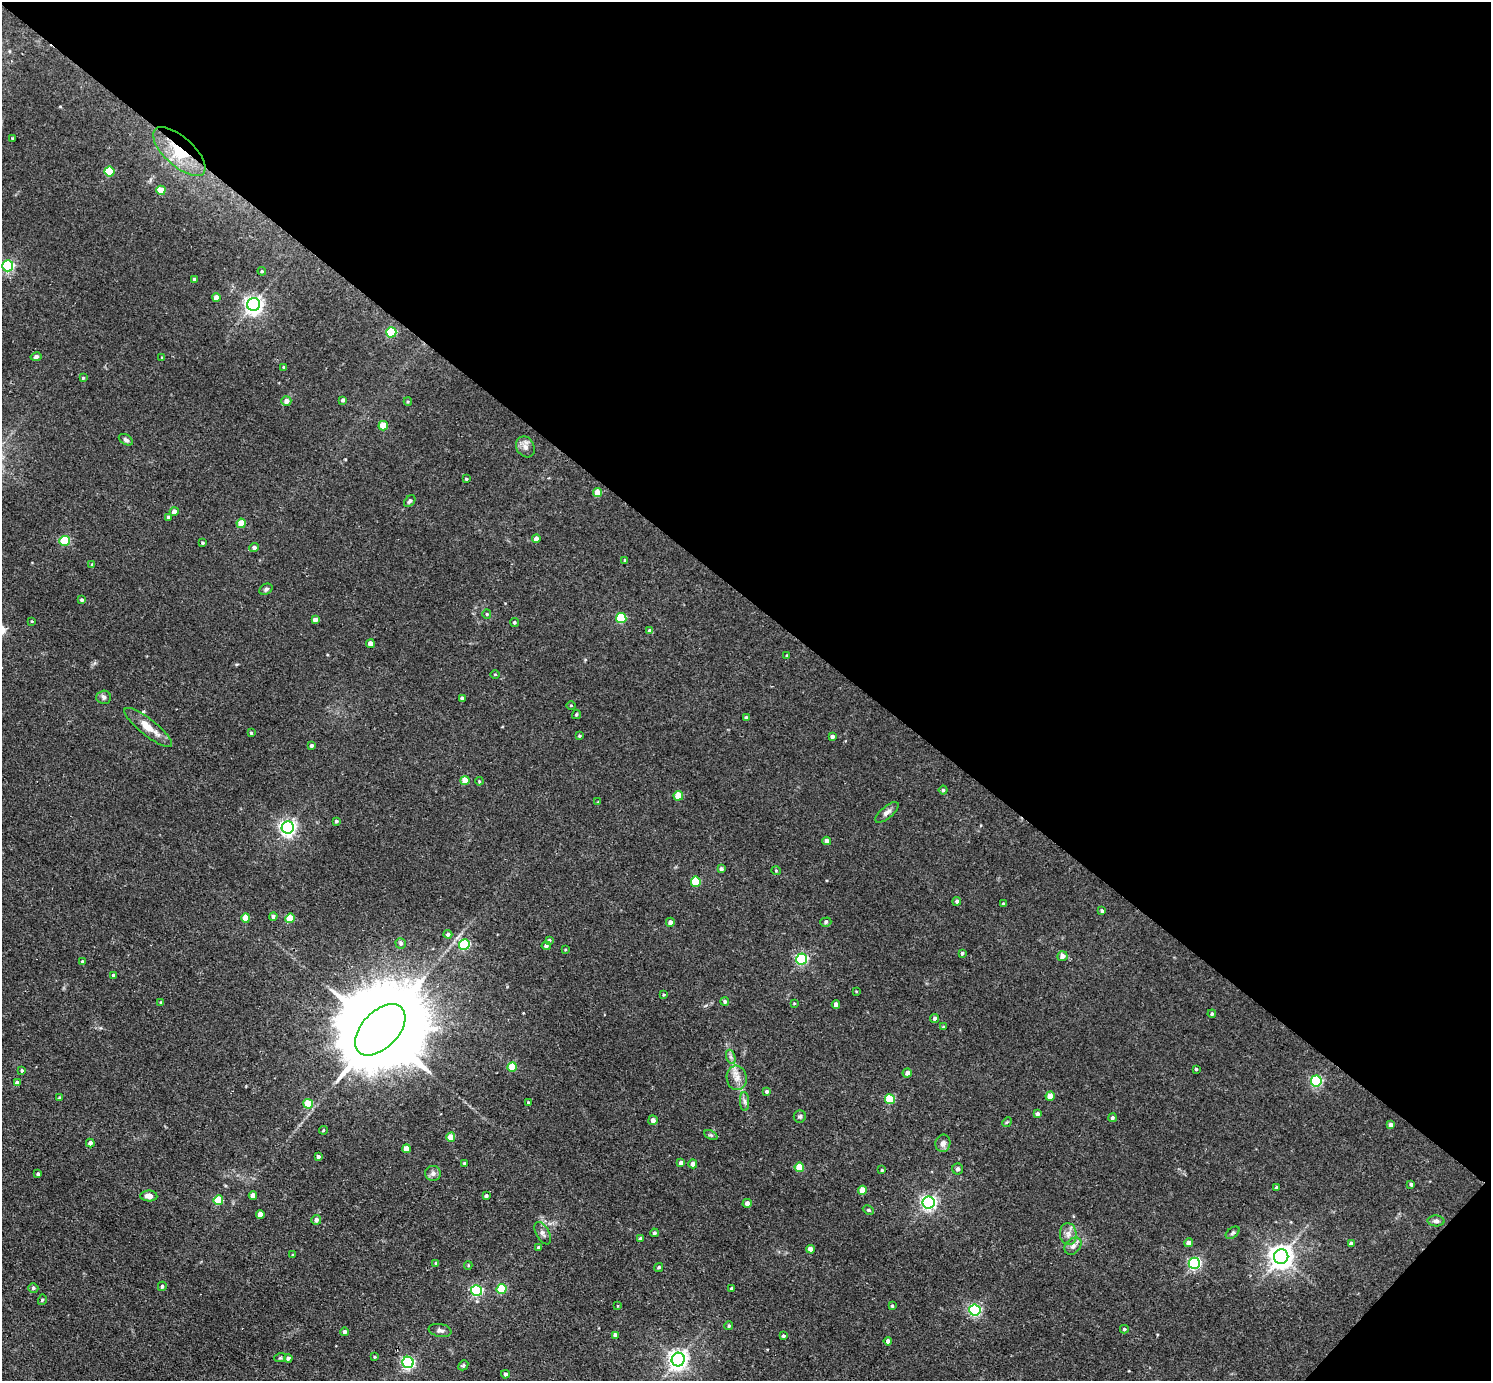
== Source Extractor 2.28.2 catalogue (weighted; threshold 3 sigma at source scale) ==
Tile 8 of 4 x 4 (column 4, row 2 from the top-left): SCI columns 4468-5956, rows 3052-4430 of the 5956 x 5960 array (HDU 1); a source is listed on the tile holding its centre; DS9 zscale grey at full resolution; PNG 1493 x 1383 px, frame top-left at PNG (2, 2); each listed source drawn as its Kron ellipse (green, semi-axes under 4 px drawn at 4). Shown black and unused: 44% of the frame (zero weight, under 2 of 3 exposures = <1% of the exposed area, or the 3 px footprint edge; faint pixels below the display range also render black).
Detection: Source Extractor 2.28.2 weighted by HDU 2 'WHT'; one run over the whole footprint, this tile lists its part. Background 0.0314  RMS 0.0043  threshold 0.0196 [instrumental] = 3 sigma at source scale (4.5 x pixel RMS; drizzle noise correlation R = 1.50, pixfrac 1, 0.05/0.05 arcsec/px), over >= 5 px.
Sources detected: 184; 2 cosmic-ray / hot-pixel residue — neither listed nor drawn; the other 182 listed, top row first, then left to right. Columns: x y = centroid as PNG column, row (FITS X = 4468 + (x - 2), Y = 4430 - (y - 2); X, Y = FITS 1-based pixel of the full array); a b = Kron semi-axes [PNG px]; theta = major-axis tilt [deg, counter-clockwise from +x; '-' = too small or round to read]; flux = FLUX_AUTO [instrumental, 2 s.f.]
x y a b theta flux
12 139 3 2 - 0.46
179 151 32 14 -42 19
109 172 5 5 - 20
161 190 4 4 - 7.9
8 266 5 5 - 63
262 271 4 4 - 0.47
194 279 3 3 - 1.1
216 298 4 4 - 2.9
254 304 6 6 - 190
391 332 5 5 - 26
36 357 5 4 - 1.1
162 358 4 3 - 0.38
284 367 3 2 - 0.39
83 378 4 4 - 0.52
343 400 4 3 - 0.99
286 401 5 4 - 2.4
408 402 4 4 - 0.49
383 426 5 4 - 8.9
126 440 7 5 -32 1.1
525 447 11 9 -60 2.4
466 479 4 3 - 0.54
598 493 4 4 - 6.6
410 501 7 4 48 0.8
174 512 4 4 - 2.6
168 517 3 3 - 0.55
241 523 4 4 - 8.3
536 539 4 4 - 3
64 541 5 5 - 25
203 543 3 3 - 0.62
254 548 5 4 - 1.6
625 560 3 3 - 0.47
92 565 4 3 - 0.54
266 589 7 5 29 0.95
82 600 4 4 - 0.81
487 614 4 4 - 0.52
621 618 5 5 - 24
315 620 4 4 - 2.4
32 621 4 3 - 0.33
514 622 4 4 - 0.62
650 631 4 4 - 1.8
370 644 4 4 - 3.4
787 656 4 3 - 0.5
495 674 4 3 - 0.4
104 697 7 6 - 1.3
462 698 4 3 - 1.1
571 705 5 3 - 0.38
576 714 5 4 - 0.61
746 718 4 4 - 0.98
148 727 29 8 -38 7
251 733 3 3 - 0.54
579 736 4 3 - 0.54
832 736 4 3 - 1.2
311 745 4 3 - 0.92
465 781 4 4 - 6.2
479 781 4 3 - 0.39
943 790 4 4 - 0.6
678 796 5 4 - 9.2
598 802 4 3 - 0.33
887 812 14 6 40 2
336 821 3 3 - 0.64
288 827 6 6 - 150
827 841 4 4 - 2.1
721 869 4 3 - 1.2
776 871 5 3 - 0.33
696 882 5 5 - 19
957 901 4 4 - 0.88
1003 904 4 3 - 0.65
1102 911 4 3 - 0.79
273 916 4 4 - 1.2
246 918 4 4 - 6.5
290 918 5 4 - 12
670 922 4 4 - 1.9
826 922 5 4 - 0.78
448 934 4 4 - 1.4
549 940 4 3 - 0.61
401 943 5 5 - 1.1
464 944 5 5 - 46
546 946 4 4 - 0.88
565 950 4 3 - 0.35
962 953 4 3 - 0.71
1062 956 5 5 - 2.3
802 959 5 5 - 55
82 961 3 3 - 0.35
113 975 4 3 - 0.8
856 991 4 2 - 0.33
664 995 4 3 - 0.39
725 1001 4 4 - 0.79
161 1003 4 3 - 0.98
794 1003 4 3 - 0.35
836 1005 4 4 - 2.1
1212 1014 4 4 - 0.75
935 1018 4 4 - 1
943 1027 3 3 - 0.49
380 1030 31 18 46 11000
731 1057 7 4 -71 1.1
512 1067 5 4 - 12
1196 1069 3 3 - 0.53
22 1070 4 4 - 0.67
907 1073 4 4 - 1.6
737 1078 12 10 -81 3.6
1316 1081 5 5 - 51
17 1083 4 4 - 2.1
767 1091 4 4 - 0.87
1050 1096 4 4 - 4.9
60 1098 4 4 - 0.64
890 1099 5 5 - 21
745 1101 9 4 -89 1.2
528 1103 4 3 - 0.49
308 1104 5 4 - 12
1037 1114 4 4 - 1.4
800 1116 6 6 - 0.88
1112 1118 4 4 - 0.73
653 1120 5 4 - 1.9
1007 1122 5 4 - 0.48
1391 1125 4 4 - 1.7
323 1130 4 3 - 0.42
711 1135 7 4 -25 0.65
451 1137 4 4 - 7
90 1143 4 4 - 1.6
943 1143 9 7 78 2.1
406 1149 4 4 - 5.3
318 1157 3 3 - 1.1
465 1163 3 3 - 0.83
681 1163 4 4 - 1.6
693 1164 4 4 - 1.6
799 1167 5 4 - 10
958 1169 5 5 - 1.3
882 1170 3 3 - 0.46
433 1173 8 7 - 1.8
38 1174 3 3 - 0.8
1411 1184 3 3 - 0.68
1276 1187 4 4 - 0.59
862 1190 4 4 - 6.8
253 1195 4 4 - 2.6
149 1196 8 5 -2 2.5
486 1196 4 3 - 1
218 1200 5 5 - 14
747 1203 4 4 - 2
929 1203 6 6 - 130
868 1210 6 4 -26 0.64
260 1214 4 4 - 3.5
316 1220 5 5 - 1.8
1436 1221 8 5 -2 1.3
543 1233 12 6 -61 1.6
654 1233 4 4 - 0.78
1233 1233 8 5 37 0.81
1068 1234 11 8 -84 2.6
641 1239 4 4 - 0.84
1189 1243 4 4 - 2.6
1351 1244 4 4 - 1.4
1073 1246 10 7 46 2
539 1247 3 3 - 0.87
810 1249 4 4 - 3.1
293 1255 3 3 - 0.58
1281 1257 7 7 - 380
436 1263 4 3 - 0.68
1194 1263 5 5 - 73
468 1265 4 4 - 0.45
659 1267 5 4 - 0.77
162 1286 4 4 - 0.92
33 1288 5 4 - 0.86
732 1288 4 3 - 1.1
501 1289 5 5 - 16
477 1290 5 5 - 54
42 1300 5 3 - 0.51
618 1306 3 2 - 0.32
892 1306 4 3 - 0.57
975 1310 5 5 - 68
729 1326 4 4 - 0.66
1124 1329 4 4 - 0.57
440 1330 11 6 -10 1.6
344 1332 4 4 - 1.4
615 1335 4 4 - 1.7
783 1336 3 3 - 0.76
888 1341 4 4 - 1.6
374 1357 3 3 - 0.73
280 1358 6 3 18 0.53
288 1358 4 4 - 1.2
678 1359 7 6 - 240
408 1362 5 5 - 81
463 1365 5 4 - 0.64
505 1374 4 4 - 1
Overlapping masked pixels (flux is a lower limit): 1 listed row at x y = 179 151